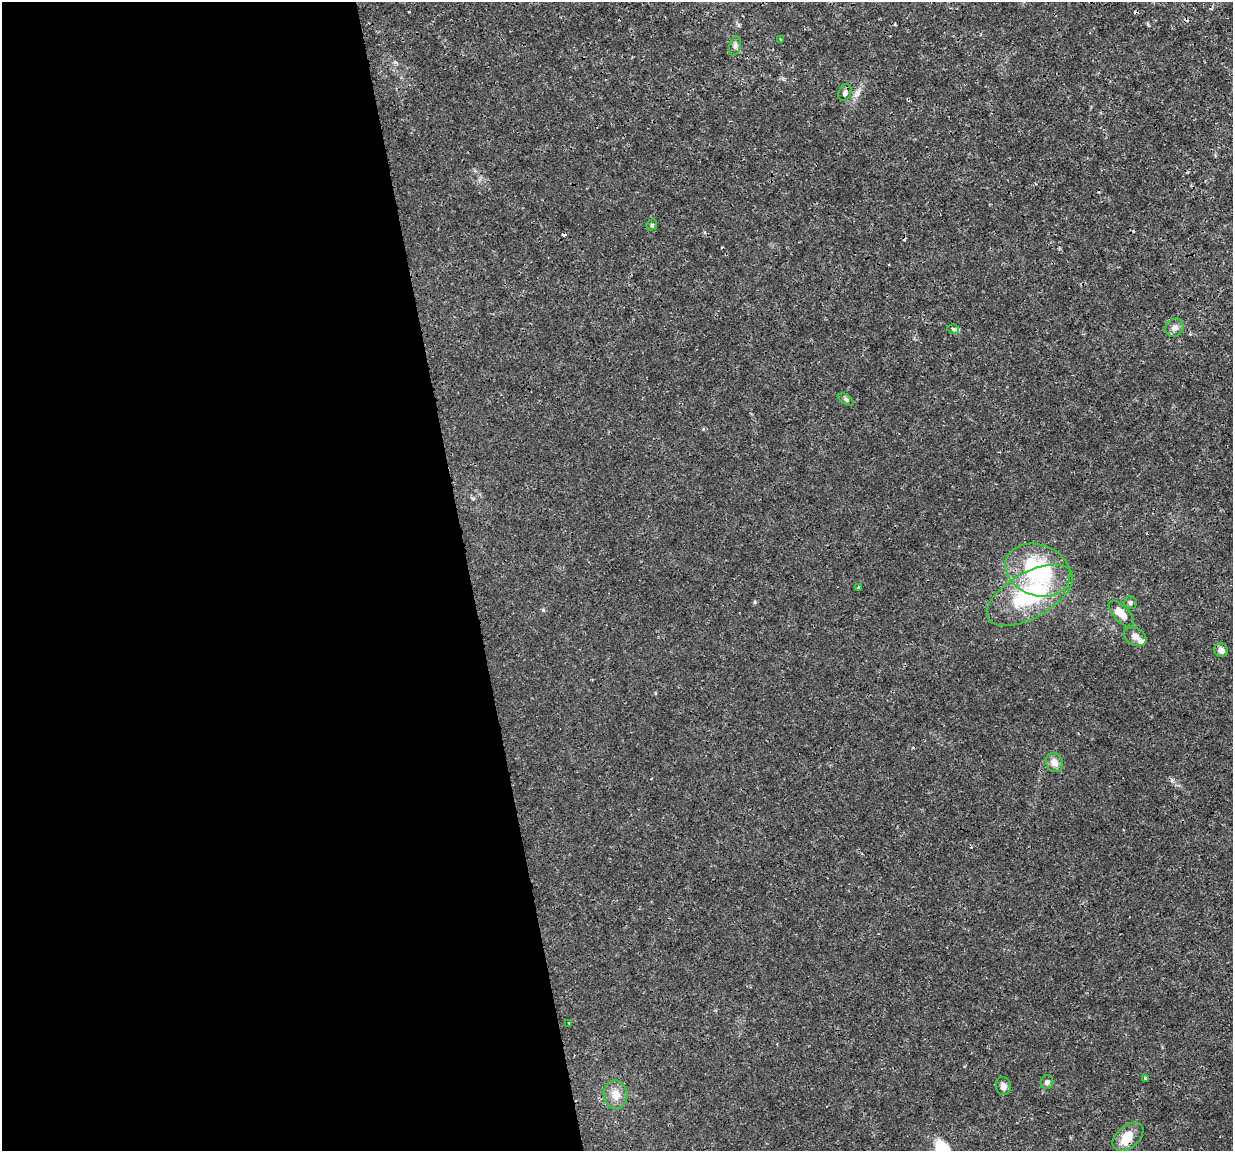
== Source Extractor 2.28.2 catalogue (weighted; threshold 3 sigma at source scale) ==
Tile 9 of 4 x 4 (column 1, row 3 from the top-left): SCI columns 1-1231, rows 1179-2327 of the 4923 x 4701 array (HDU 1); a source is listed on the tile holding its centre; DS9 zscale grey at full resolution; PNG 1235 x 1153 px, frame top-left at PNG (2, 2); each listed source drawn as its Kron ellipse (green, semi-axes under 4 px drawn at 4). Shown black and unused: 38% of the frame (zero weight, under 3 of 4 exposures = <1% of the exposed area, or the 3 px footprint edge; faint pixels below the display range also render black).
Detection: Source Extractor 2.28.2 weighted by HDU 2 'WHT'; one run over the whole footprint, this tile lists its part. Background 0.00169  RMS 7.7e-04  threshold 0.00348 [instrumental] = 3 sigma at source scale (4.5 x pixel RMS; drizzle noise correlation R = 1.50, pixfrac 1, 0.0396/0.0396 arcsec/px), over >= 5 px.
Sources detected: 28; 5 cosmic-ray / hot-pixel residue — neither listed nor drawn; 2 inside a brighter listed object's ellipse — not listed separately; the other 21 listed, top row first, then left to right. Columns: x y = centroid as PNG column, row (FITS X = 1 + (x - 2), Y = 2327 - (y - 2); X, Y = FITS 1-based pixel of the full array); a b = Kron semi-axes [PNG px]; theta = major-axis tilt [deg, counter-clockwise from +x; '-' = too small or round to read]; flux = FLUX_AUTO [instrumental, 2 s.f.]
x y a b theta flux
781 40 3 2 - 0.082
735 46 10 5 75 0.24
845 92 8 6 65 0.24
652 225 6 5 - 0.11
1174 328 9 8 - 0.42
953 329 6 5 - 0.24
846 399 8 5 -33 0.16
1038 570 33 25 -21 7.3
858 587 3 2 - 0.12
1030 595 48 23 29 6.8
1130 603 6 6 - 0.17
1121 614 16 7 -46 1.1
1135 637 12 8 -30 0.5
1221 650 7 6 - 0.35
1054 762 10 8 -63 0.54
569 1023 3 2 - 0.078
1145 1078 3 3 - 0.14
1047 1082 7 6 - 0.23
1003 1086 9 7 -76 0.32
616 1095 14 11 -84 0.83
1128 1137 18 11 39 1.3